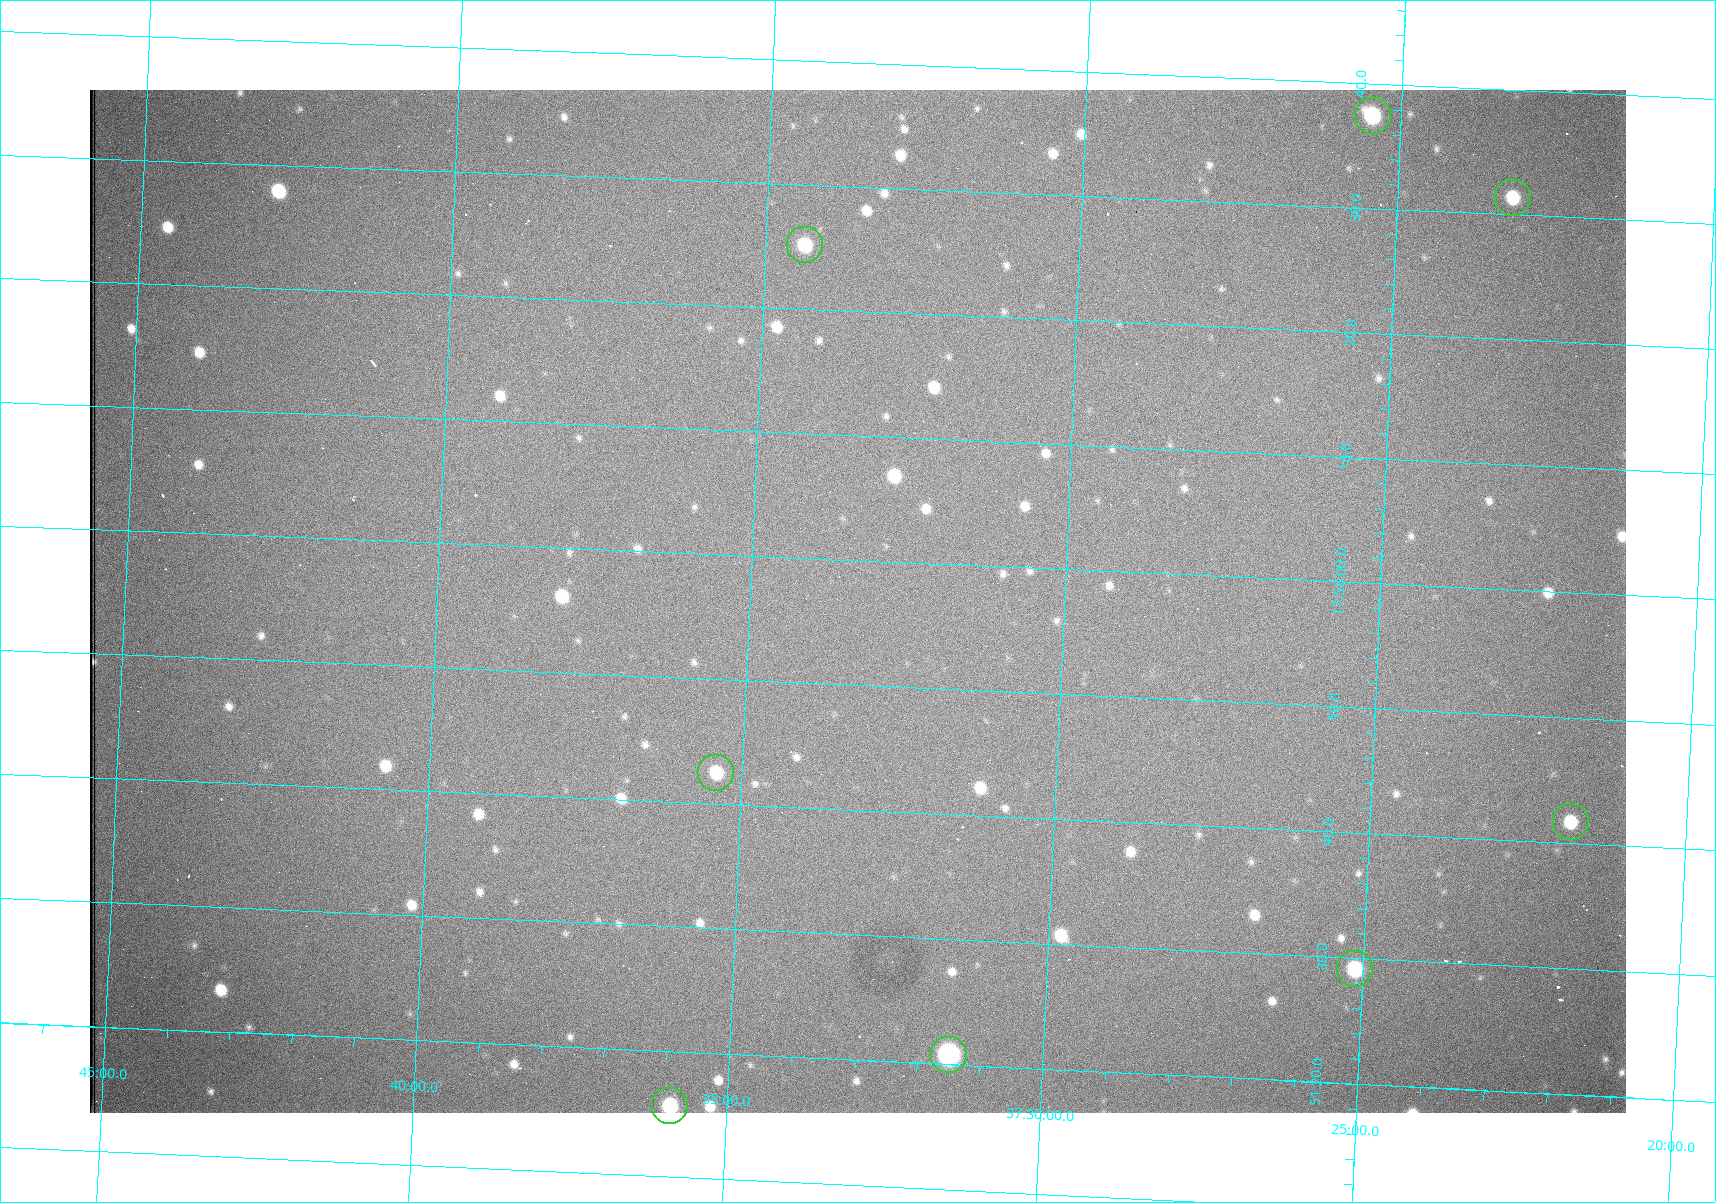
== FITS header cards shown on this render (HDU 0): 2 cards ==
NAXIS1  =                 1536 /fastest changing axis
NAXIS2  =                 1023 /next to fastest changing axis

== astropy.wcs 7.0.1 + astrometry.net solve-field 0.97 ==
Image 1536 x 1023 px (HDU 0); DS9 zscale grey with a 90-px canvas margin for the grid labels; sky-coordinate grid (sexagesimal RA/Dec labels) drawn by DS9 from the SOLVED WCS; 8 Tycho-2 reference stars matched to detected sources circled (green)
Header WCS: RA---TAN/DEC--TAN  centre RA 17:51:57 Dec +37:33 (267.99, +37.55 deg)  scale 0.958 arcsec/px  FOV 24.5' x 16.3'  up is +87 deg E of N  parity flipped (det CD > 0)
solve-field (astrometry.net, Tycho-2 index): VERIFIED the header's WCS against the Tycho-2 star catalogue (8 matches, 0 conflicts) and refined it, rather than solving blind
Solved WCS: RA---TAN-SIP/DEC--TAN-SIP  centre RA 17:51:57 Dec +37:33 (267.99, +37.55 deg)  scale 0.956 arcsec/px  FOV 24.5' x 16.3'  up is +87 deg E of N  parity flipped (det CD > 0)
The solver's refit moves the header's centre by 0.74 arcsec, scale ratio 0.9981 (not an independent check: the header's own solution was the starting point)
Tycho-2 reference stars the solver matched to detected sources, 8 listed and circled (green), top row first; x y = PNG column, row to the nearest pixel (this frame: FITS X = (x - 90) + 1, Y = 1023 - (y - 90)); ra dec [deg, ICRS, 3 dp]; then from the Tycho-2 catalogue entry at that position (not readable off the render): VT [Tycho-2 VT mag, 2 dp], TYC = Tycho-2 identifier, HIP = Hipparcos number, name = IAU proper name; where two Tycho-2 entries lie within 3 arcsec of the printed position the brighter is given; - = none
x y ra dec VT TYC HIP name
1373 116 268.156 +37.424 11.25 2620-712-1 - -
1513 198 268.131 +37.386 12.62 2620-526-1 - -
805 245 268.105 +37.573 11.82 3089-995-1 - -
716 773 267.927 +37.590 11.84 3089-1137-1 - -
1571 822 267.924 +37.364 11.94 2620-391-1 - -
1355 969 267.871 +37.419 11.35 2620-812-1 - -
949 1055 267.836 +37.525 9.96 3089-889-1 - -
670 1106 267.815 +37.598 11.54 3089-1081-1 - -